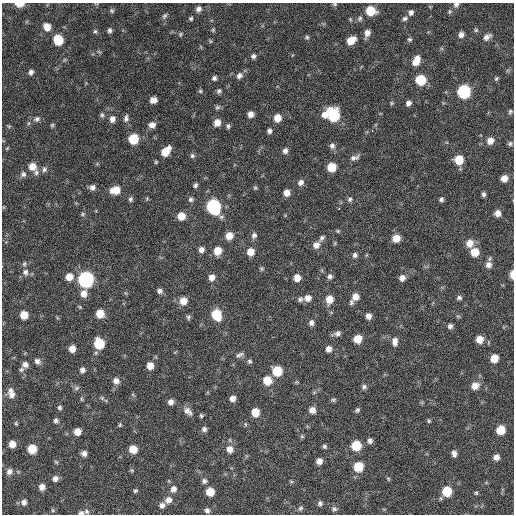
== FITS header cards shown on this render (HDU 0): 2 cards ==
NAXIS1  =                  512 / Axis length
NAXIS2  =                  512 / Axis length

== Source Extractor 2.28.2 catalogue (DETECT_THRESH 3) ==
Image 512 x 512 px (HDU 0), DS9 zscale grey, 1 PNG px = 1 image px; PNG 516 x 516 px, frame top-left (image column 1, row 512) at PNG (2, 3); no overlay
Background 113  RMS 11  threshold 34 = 3 sigma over >= 5 px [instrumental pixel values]
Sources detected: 204; all 204 listed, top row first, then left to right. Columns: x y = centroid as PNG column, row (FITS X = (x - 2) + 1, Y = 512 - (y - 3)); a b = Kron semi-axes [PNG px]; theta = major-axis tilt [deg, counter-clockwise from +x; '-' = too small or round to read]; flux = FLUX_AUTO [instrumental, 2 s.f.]
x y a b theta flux
19 4 8 4 -2 8500
335 4 6 5 - 1000
456 5 7 6 - 2100
198 9 7 7 - 3100
112 11 6 6 - 1400
370 11 7 7 - 22000
411 12 7 6 - 2600
164 16 8 5 51 1700
191 18 5 5 - 1100
360 18 7 6 - 1700
405 19 8 6 19 2000
47 27 8 7 - 7800
110 30 6 5 - 1900
213 30 6 4 -70 1100
476 30 5 5 - 1200
95 31 5 5 - 1300
367 33 8 6 71 4500
180 34 5 5 - 1000
461 34 7 6 - 3600
307 37 6 5 - 1200
487 37 11 7 35 3600
409 39 6 5 - 1400
58 40 8 7 - 21000
351 40 8 6 38 10000
210 41 6 4 -72 860
253 56 6 5 - 2100
416 61 11 7 65 8600
31 72 5 5 - 2400
239 76 8 7 - 3200
214 78 6 5 - 1800
496 78 5 5 - 1100
421 80 7 7 - 30000
200 91 6 5 - 1100
219 91 7 6 - 1800
464 92 8 7 - 89000
153 100 6 5 - 4400
392 103 5 5 - 1000
408 103 6 5 - 2800
217 107 7 6 - 1500
510 112 6 4 59 1300
251 114 6 6 - 4400
102 115 6 6 - 1500
324 115 8 7 - 5100
333 115 9 8 - 56000
126 118 10 6 79 2700
277 118 7 6 - 8800
37 119 8 7 - 2300
112 119 8 7 - 3900
217 122 7 7 - 6100
29 123 6 4 70 1000
52 125 5 5 - 1000
152 125 8 6 8 4300
9 126 6 4 18 900
228 126 7 5 89 1500
269 131 5 4 - 2100
372 131 2 2 - 9500
133 139 7 7 - 24000
490 141 7 7 - 5400
510 143 5 5 - 1500
332 146 8 7 - 2800
166 151 9 6 51 15000
285 151 6 6 - 2900
192 156 6 6 - 1700
355 158 13 7 15 3200
459 160 7 7 - 17000
156 162 5 4 - 860
32 166 8 8 - 7500
332 167 7 6 - 16000
44 169 7 6 - 2100
36 173 7 6 - 2100
23 174 7 7 - 2200
504 178 6 6 - 6000
301 182 8 7 - 3200
195 185 6 5 - 1700
92 187 7 7 - 3000
255 188 5 5 - 1100
115 190 9 7 12 12000
287 193 6 6 - 5400
484 194 4 4 - 1600
130 199 6 6 - 1700
191 199 7 7 - 2000
350 199 7 6 - 1800
441 199 5 5 - 1600
213 207 9 7 -74 120000
339 208 3 3 - 5000
498 213 6 6 - 4800
83 214 6 5 - 1200
181 216 7 7 - 9600
338 231 5 4 - 950
254 235 8 7 - 2500
229 236 7 7 - 8000
322 238 9 6 54 2000
396 238 7 6 - 9100
335 243 6 4 72 810
470 243 8 8 - 7700
316 245 8 7 - 4800
201 250 6 6 - 3500
218 251 7 7 - 10000
251 252 7 7 - 7300
475 252 7 7 - 12000
355 255 6 6 - 2000
24 264 7 5 75 1500
488 265 8 8 - 3900
262 269 6 5 - 1100
25 272 9 8 - 3400
512 275 7 3 -90 6800
330 276 7 6 - 2200
69 277 8 7 - 7800
212 277 7 6 - 4700
297 278 6 5 - 6400
402 278 6 6 - 4100
86 279 8 8 - 190000
160 291 6 5 - 2500
84 294 8 7 - 5500
355 297 7 7 - 5900
308 298 7 7 - 4700
459 298 6 5 - 1700
300 299 7 6 - 1900
329 299 8 7 - 9200
183 301 8 7 - 8300
351 302 7 6 - 1600
100 314 7 6 - 13000
24 315 6 6 - 11000
216 315 9 7 -72 26000
368 316 6 5 - 4100
458 316 6 3 -18 880
188 317 6 6 - 1500
311 323 6 5 - 2600
450 326 6 5 - 2500
338 333 8 7 - 2600
358 339 6 6 - 12000
479 339 7 6 - 8000
395 342 10 6 86 4100
99 344 8 7 - 28000
72 349 6 6 - 6400
328 349 6 6 - 4100
240 355 12 5 27 2300
494 358 6 6 - 10000
37 361 8 7 - 2900
249 361 6 5 - 1500
25 364 7 6 - 3400
150 366 7 6 - 7500
21 370 7 5 42 1500
82 370 6 6 - 2800
277 371 7 7 - 23000
267 380 8 7 - 12000
116 381 7 7 - 4200
475 386 8 7 - 6600
364 387 6 6 - 2000
77 388 8 5 28 1600
11 393 12 7 -75 5300
102 398 6 5 - 1300
233 398 6 5 - 4500
81 399 6 4 -88 900
333 400 6 5 - 1300
171 402 6 6 - 3700
59 407 6 5 - 1500
312 410 7 7 - 5300
357 410 6 4 38 1500
188 411 12 7 -42 4300
255 412 6 6 - 12000
201 416 6 4 -57 1200
56 421 6 5 - 1900
429 421 6 4 -74 960
16 423 6 4 -71 900
245 424 6 3 -71 1000
120 425 6 4 70 990
204 429 7 6 - 2200
501 430 7 6 - 15000
77 432 6 6 - 7300
302 436 6 5 - 1000
370 441 7 6 - 2400
12 444 6 6 - 6100
325 446 6 5 - 1500
356 446 7 7 - 25000
32 449 7 6 - 16000
133 449 7 7 - 9400
230 449 8 8 - 5800
84 453 6 6 - 3100
454 453 7 4 -77 2800
496 457 6 6 - 3800
319 461 6 5 - 4600
56 462 6 4 -44 890
358 467 7 7 - 22000
9 472 8 6 66 3000
55 478 6 6 - 3200
388 479 5 4 - 880
204 481 7 6 - 2200
42 487 7 6 - 4300
173 489 8 7 - 4100
135 491 6 5 - 1200
447 491 7 7 - 23000
210 492 7 7 - 10000
476 493 5 5 - 980
168 500 8 8 - 4900
24 502 8 7 - 2900
320 503 6 6 - 1900
162 505 7 7 - 3300
300 508 7 5 51 1600
334 509 8 6 -18 1900
53 510 6 4 -88 1000
207 510 7 6 - 2200
87 511 7 6 - 1800
81 513 7 5 5 2500
At the frame edge (FLAGS 8, measured only in part): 5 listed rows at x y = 19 4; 335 4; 456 5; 512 275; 81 513